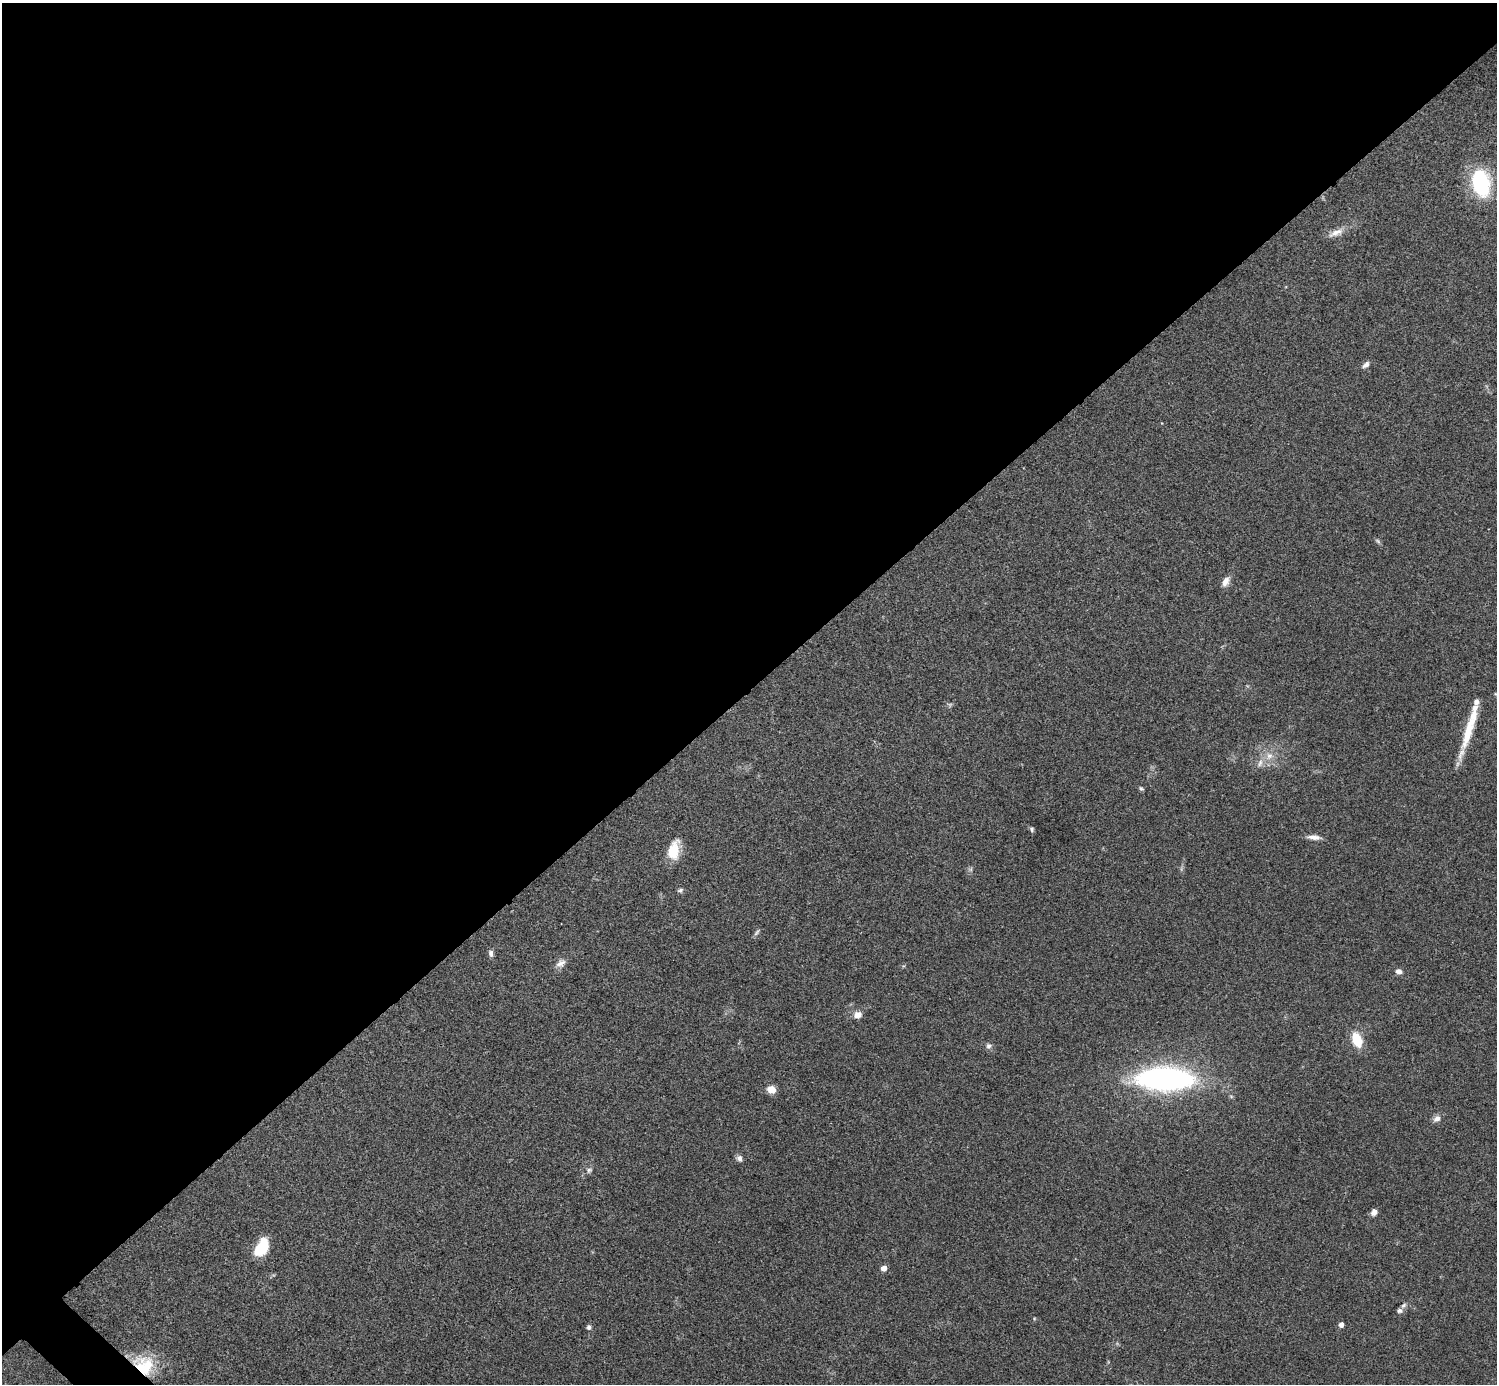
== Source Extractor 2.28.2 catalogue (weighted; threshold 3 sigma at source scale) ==
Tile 2 of 4 x 4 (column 2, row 1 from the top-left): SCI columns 1498-2992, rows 4305-5686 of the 5985 x 5985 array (HDU 1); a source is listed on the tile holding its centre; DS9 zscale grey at full resolution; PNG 1499 x 1386 px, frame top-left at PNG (2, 3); no overlay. Shown black and unused: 50% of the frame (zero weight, under 3 of 4 exposures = <1% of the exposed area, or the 3 px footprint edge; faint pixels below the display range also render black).
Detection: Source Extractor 2.28.2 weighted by HDU 2 'WHT'; one run over the whole footprint, this tile lists its part. Background 0.0709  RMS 0.0053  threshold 0.0239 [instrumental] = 3 sigma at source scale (4.5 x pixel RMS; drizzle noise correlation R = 1.50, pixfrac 1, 0.05/0.05 arcsec/px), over >= 5 px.
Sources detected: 37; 2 too faint to see at this stretch — not listed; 2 inside a brighter listed object's ellipse — not listed separately; the other 33 listed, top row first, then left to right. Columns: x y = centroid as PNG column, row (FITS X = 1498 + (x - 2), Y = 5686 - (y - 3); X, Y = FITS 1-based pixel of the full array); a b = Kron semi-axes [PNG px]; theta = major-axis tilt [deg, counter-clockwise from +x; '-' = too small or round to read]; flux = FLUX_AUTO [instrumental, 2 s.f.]
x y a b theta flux
1481 183 26 16 -75 53
1336 233 23 8 23 5.1
1366 365 11 6 40 2.2
1378 541 9 4 -36 0.93
1226 581 14 8 61 3.6
1496 694 6 3 -17 0.51
1468 731 61 8 73 19
1269 756 11 10 - 4.8
1260 763 12 7 62 3.1
1141 788 6 4 -37 0.9
1032 829 6 5 - 1
1314 837 16 6 -5 3.4
674 850 23 12 74 12
680 890 8 6 18 1.2
757 932 11 4 50 1.2
491 953 9 6 -87 1.8
561 963 15 10 39 3.5
1399 971 6 5 - 2.7
857 1015 10 8 12 3.8
1357 1040 14 9 -69 15
989 1046 8 8 - 1.8
1164 1079 34 13 -1 230
771 1089 10 8 -21 5.1
1437 1118 10 8 36 2.8
739 1158 8 7 - 2.1
589 1170 9 7 33 1.8
1374 1212 7 6 - 2.7
262 1247 18 11 62 19
884 1268 6 5 - 3.7
1400 1311 8 6 5 1.6
1341 1325 4 4 - 3.1
589 1327 6 5 - 1.4
144 1365 28 23 -42 23
Overlapping masked pixels (flux is a lower limit): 1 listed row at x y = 144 1365
Isophote crosses this tile's border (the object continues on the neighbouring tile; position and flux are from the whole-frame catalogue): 1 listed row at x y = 1496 694